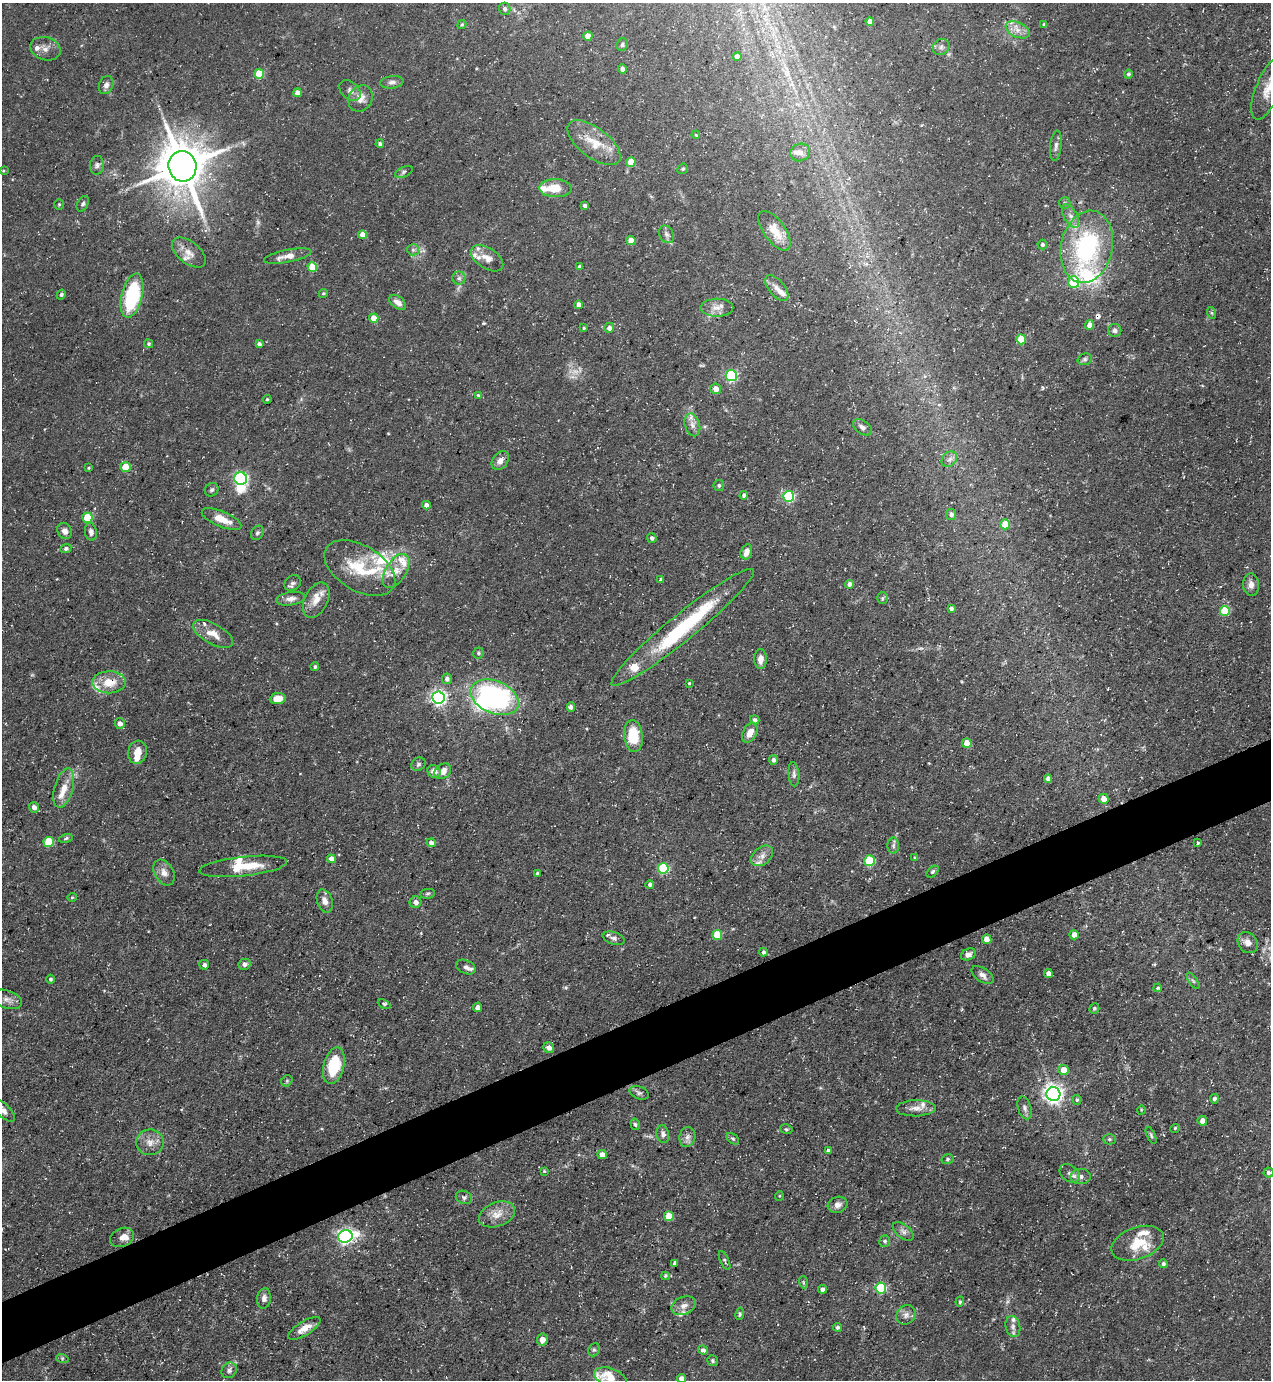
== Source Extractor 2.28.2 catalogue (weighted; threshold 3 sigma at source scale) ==
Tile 7 of 4 x 4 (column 3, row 2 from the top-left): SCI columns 2815-4083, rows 2759-4136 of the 5499 x 5515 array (HDU 1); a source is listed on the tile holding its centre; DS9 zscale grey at full resolution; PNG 1273 x 1382 px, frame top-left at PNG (2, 3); each listed source drawn as its Kron ellipse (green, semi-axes under 4 px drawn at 4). Shown black and unused: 4% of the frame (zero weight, under 3 of 5 exposures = <1% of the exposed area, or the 3 px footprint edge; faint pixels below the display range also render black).
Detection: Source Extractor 2.28.2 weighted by HDU 2 'WHT'; one run over the whole footprint, this tile lists its part. Background 0.0593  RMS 0.004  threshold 0.0181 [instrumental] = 3 sigma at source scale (4.5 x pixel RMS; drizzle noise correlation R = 1.50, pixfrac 1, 0.05/0.05 arcsec/px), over >= 5 px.
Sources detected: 263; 2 too faint to see at this stretch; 3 inside a brighter object's white glare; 1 cosmic-ray / hot-pixel residue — neither listed nor drawn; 26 inside a brighter listed object's ellipse — not listed separately; the other 231 listed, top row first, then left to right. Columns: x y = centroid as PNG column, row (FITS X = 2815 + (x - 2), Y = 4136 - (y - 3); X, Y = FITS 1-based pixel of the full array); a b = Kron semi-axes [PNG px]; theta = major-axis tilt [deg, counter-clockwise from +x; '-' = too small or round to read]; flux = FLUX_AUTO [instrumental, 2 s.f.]
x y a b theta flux
505 9 6 5 - 1.1
870 22 4 4 - 3.1
1044 24 4 3 - 0.53
462 25 5 4 - 0.53
1018 30 13 7 -25 3.2
588 36 4 4 - 5.7
622 45 6 5 - 0.86
941 47 9 7 41 1.4
45 49 15 11 -16 3
737 57 4 4 - 2.6
622 69 5 3 - 1.2
259 74 5 5 - 16
1128 74 4 4 - 0.77
392 82 12 6 6 1.7
106 85 9 7 69 2
1268 89 33 12 68 7.9
350 91 12 8 -43 2
297 93 4 4 - 2.6
360 98 14 11 59 4
696 135 4 3 - 0.38
594 143 31 15 -37 10
380 144 4 4 - 0.88
1056 146 15 5 83 1.6
800 152 10 8 27 2.3
631 162 5 5 - 7.2
97 165 9 7 83 1.4
182 166 15 14 - 1700
683 169 6 5 - 0.7
3 171 3 3 - 0.39
404 172 9 5 25 0.92
556 188 16 9 -1 8
1065 203 6 5 - 0.75
59 204 5 4 - 0.55
83 204 8 5 62 0.93
585 206 4 4 - 1.2
1071 216 13 6 -60 2.4
774 231 23 10 -54 7.9
667 234 9 7 -57 1.4
362 235 4 4 - 3.8
631 241 4 4 - 5.2
1042 244 5 5 - 1.1
1087 247 36 26 78 51
413 250 6 5 - 0.98
189 253 20 11 -38 4.4
288 256 24 6 11 4.2
487 258 18 10 -33 4.7
312 267 5 4 - 11
580 267 4 4 - 1.1
459 278 6 6 - 1.1
1074 282 6 5 - 19
777 288 15 8 -51 2.9
323 293 5 4 - 0.56
61 295 5 4 - 0.72
132 295 22 10 76 35
398 302 9 6 -38 2.4
579 305 4 4 - 2.3
717 308 16 9 1 3.5
1212 313 6 4 -70 0.54
374 318 4 4 - 5.4
1090 325 4 4 - 4.1
584 328 4 3 - 0.45
609 328 5 5 - 1.9
1115 330 6 6 - 1.4
1021 339 5 5 - 10
149 344 4 4 - 0.79
259 344 4 3 - 0.86
1085 359 7 5 16 0.85
731 375 6 5 - 49
716 389 5 5 - 3.4
478 395 4 4 - 0.41
267 399 4 3 - 0.52
692 425 12 7 -74 2.4
863 427 11 6 -34 1.5
949 459 8 7 - 1.7
500 461 10 7 55 2.6
125 467 5 5 - 11
88 468 3 3 - 0.35
241 479 6 6 - 61
719 485 5 5 - 0.8
212 490 7 6 - 0.99
744 495 4 4 - 1.4
789 496 5 5 - 42
426 505 4 4 - 2.1
951 514 5 5 - 1.5
87 518 5 5 - 18
222 519 21 7 -22 6.8
1005 524 5 4 - 6.9
64 531 8 7 - 2.4
91 532 9 6 -81 1.7
257 533 7 6 - 0.93
652 538 5 5 - 1.2
66 548 6 4 25 0.92
746 552 7 5 72 3.2
360 568 39 22 -31 19
396 571 19 10 58 5.3
661 579 3 3 - 0.86
293 583 9 7 39 1.3
850 584 4 4 - 2
1251 585 11 8 -86 2.3
882 598 6 5 - 0.66
291 599 14 6 9 2.4
316 600 19 11 63 5.3
951 609 4 3 - 1.1
1225 611 5 5 - 15
683 627 91 13 39 40
213 634 22 10 -29 5.2
478 653 5 5 - 0.95
760 659 10 6 89 2.7
315 667 4 4 - 0.84
447 679 5 5 - 1.2
109 682 16 11 0 8
689 683 3 3 - 0.44
494 697 25 16 -23 85
438 698 6 6 - 120
278 699 8 5 7 4.6
571 707 5 4 - 1.2
755 720 5 4 - 0.94
120 724 5 5 - 2
750 733 10 7 61 4.1
633 736 16 9 -83 14
967 743 5 4 - 6.7
137 752 11 9 76 4.8
773 760 5 4 - 1.5
418 764 7 6 - 0.99
434 771 7 6 - 2.8
443 771 9 7 39 3.4
794 774 12 5 -85 1.5
1048 779 4 4 - 2
64 788 20 9 74 5.6
1104 799 5 5 - 4
34 807 5 5 - 2.3
66 838 7 3 13 0.76
49 842 5 5 - 17
431 843 4 4 - 2
1198 843 4 3 - 0.73
893 846 8 6 90 1
762 856 12 8 40 2.8
914 857 4 2 - 0.31
331 859 4 4 - 3
869 861 5 5 - 19
243 866 44 9 6 11
663 868 5 5 - 32
933 872 7 4 45 0.82
164 873 14 9 -60 3
537 873 3 3 - 0.63
650 884 4 4 - 1.3
428 894 7 4 8 0.75
72 897 5 4 - 0.5
325 901 12 7 -71 2.6
416 902 6 6 - 2
717 935 5 5 - 14
1074 935 4 4 - 2.8
614 938 11 6 -17 1.6
987 939 5 4 - 5.3
1248 943 11 9 -54 3.1
763 952 4 4 - 1
968 954 8 5 25 1.9
245 964 6 5 - 1.6
204 965 5 5 - 1.5
466 967 10 6 -25 1.8
1048 973 4 4 - 2.6
982 975 12 6 -34 2.2
51 979 4 4 - 0.72
1193 981 9 3 -56 0.77
1158 988 4 3 - 0.57
7 999 15 9 -20 2.5
384 1004 7 3 -28 0.87
478 1007 4 4 - 2.2
1094 1009 5 4 - 0.74
549 1048 6 5 - 1.6
334 1066 19 10 75 17
1064 1070 5 5 - 5.3
287 1081 6 5 - 0.63
639 1093 10 6 -21 1
1053 1094 7 7 - 220
1214 1099 5 4 - 1.3
1077 1100 5 4 - 0.64
916 1108 20 8 1 3.5
1025 1108 12 6 -73 1.6
3 1110 15 6 -42 2.7
1141 1110 4 3 - 0.33
1202 1121 5 5 - 2.8
635 1124 6 4 -72 0.69
1175 1128 5 3 - 0.42
786 1129 6 4 -12 0.62
663 1134 9 6 -80 1.5
1151 1135 9 4 -65 0.7
687 1137 10 8 77 1.9
733 1139 7 4 -39 0.74
1109 1139 6 5 - 0.83
150 1142 14 13 - 4
828 1151 4 3 - 1.2
602 1155 5 4 - 3.5
948 1159 6 5 - 0.72
544 1171 4 4 - 0.41
1268 1172 5 5 - 1.1
1070 1173 11 8 -36 1.9
1081 1176 10 7 0 2.2
779 1196 5 3 - 0.38
464 1197 8 6 -23 1.1
838 1205 10 8 18 2.3
497 1214 19 12 20 5.2
669 1216 5 5 - 10
903 1231 12 7 -39 1.8
345 1236 7 6 - 140
122 1237 12 9 24 3.2
885 1241 6 5 - 0.81
1138 1243 27 16 19 11
724 1260 10 4 -65 0.8
675 1263 4 4 - 1.4
1163 1264 4 4 - 0.97
665 1276 4 4 - 0.52
803 1282 6 4 -71 0.58
881 1288 5 5 - 35
822 1289 4 4 - 1.5
264 1298 10 7 82 2
960 1302 5 4 - 0.73
684 1306 12 9 22 3
740 1314 6 4 80 0.67
906 1315 10 9 - 2.1
1013 1326 11 7 -79 2
838 1327 4 4 - 0.96
304 1328 18 7 32 4
542 1340 6 5 - 2.4
594 1350 7 5 68 0.82
703 1350 5 4 - 1.3
62 1358 6 4 -18 0.54
713 1361 6 5 - 0.76
229 1370 8 7 - 1.4
610 1378 17 9 -20 11
681 1379 4 4 - 3.4
Overlapping masked pixels (flux is a lower limit): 2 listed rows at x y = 396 571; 109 682
Isophote crosses this tile's border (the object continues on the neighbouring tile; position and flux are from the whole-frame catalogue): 4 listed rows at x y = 1268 89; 3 1110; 610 1378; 681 1379